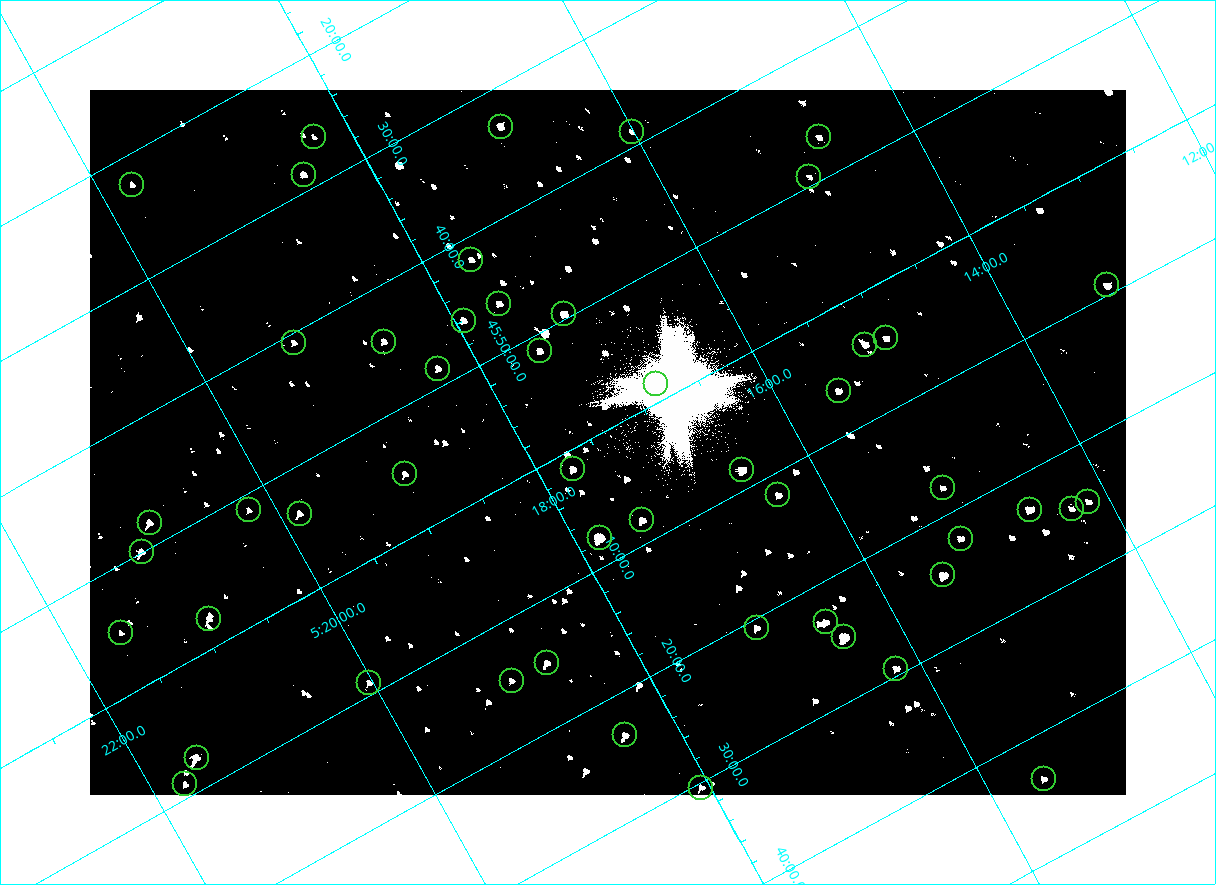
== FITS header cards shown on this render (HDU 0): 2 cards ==
NAXIS1  =                 2072
NAXIS2  =                 1410

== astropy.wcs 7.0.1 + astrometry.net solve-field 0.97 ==
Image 2072 x 1410 px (HDU 0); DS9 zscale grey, zoomed out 1/2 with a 90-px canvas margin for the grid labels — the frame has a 2x2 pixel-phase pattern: the four 2x2 pixel phases sit at different levels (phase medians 80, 80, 80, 144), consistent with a one-shot-colour (mosaic) sensor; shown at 1/2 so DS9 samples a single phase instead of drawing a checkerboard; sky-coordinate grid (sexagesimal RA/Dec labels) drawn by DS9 from the SOLVED WCS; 50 Tycho-2 reference stars matched to detected sources circled (green)
Header WCS: none
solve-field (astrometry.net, Tycho-2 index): SOLVED blind (the file carries no WCS)
Solved WCS: RA---TAN-SIP/DEC--TAN-SIP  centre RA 05:17:23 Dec +46:01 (79.35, +46.02 deg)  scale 2.54 arcsec/px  FOV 87.7' x 59.7'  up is -151 deg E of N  parity flipped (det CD > 0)
(file carries no celestial WCS; the grid is the blind solution)
Tycho-2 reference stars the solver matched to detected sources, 50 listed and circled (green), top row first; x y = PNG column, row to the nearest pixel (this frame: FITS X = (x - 90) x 2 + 1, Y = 1410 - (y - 90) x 2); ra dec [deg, ICRS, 3 dp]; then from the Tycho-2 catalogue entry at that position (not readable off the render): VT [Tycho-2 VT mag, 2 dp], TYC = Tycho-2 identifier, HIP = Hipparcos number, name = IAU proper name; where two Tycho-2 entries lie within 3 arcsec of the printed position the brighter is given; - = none
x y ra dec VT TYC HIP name
500 126 79.231 +45.552 9.98 3358-927-1 - -
632 132 79.004 +45.647 11.41 3358-2181-1 - -
314 137 79.570 +45.438 11.18 3358-2771-1 - -
819 137 78.675 +45.779 11.07 3345-1858-1 - -
304 174 79.625 +45.478 9.93 3358-231-1 - -
809 176 78.730 +45.821 11.17 3345-560-1 - -
132 184 79.937 +45.373 10.74 3358-949-1 - -
471 260 79.411 +45.697 10.62 3358-1083-1 - -
1107 285 78.300 +46.154 9.71 3345-874-1 - -
499 304 79.404 +45.771 10.28 3358-1309-1 - -
564 314 79.298 +45.827 8.77 3358-3023-1 - -
464 320 79.483 +45.767 10.14 3358-481-1 - -
886 338 78.747 +46.074 10.28 3345-730-1 - -
294 342 79.806 +45.679 11.23 3358-1039-1 - -
384 342 79.645 +45.739 10.39 3358-323-1 - -
865 344 78.791 +46.067 9.53 3358-1478-1 - -
540 350 79.377 +45.856 9.99 3358-2785-1 - -
438 368 79.575 +45.809 10.46 3358-3067-1 - -
656 384 79.203 +45.975 10.21 3358-3142-1 - -
838 390 78.883 +46.107 10.16 3358-1042-1 - -
572 469 79.434 +46.025 9.87 3358-2812-1 - -
742 470 79.133 +46.141 8.10 3358-3148-1 - -
405 474 79.737 +45.917 10.42 3358-2222-1 - -
942 488 78.790 +46.297 10.91 3358-2798-1 - -
778 495 79.092 +46.196 10.35 3358-1074-1 - -
1088 502 78.541 +46.411 10.86 3345-1321-1 - -
1072 508 78.578 +46.409 10.96 3345-1097-1 - -
248 510 80.050 +45.855 11.27 3358-2824-1 - -
1030 510 78.654 +46.383 8.84 3345-1869-1 - -
300 514 79.963 +45.894 10.08 3358-2584-1 - -
642 520 79.360 +46.135 9.37 3358-2973-1 - -
150 522 80.238 +45.802 9.43 3358-655-1 - -
600 538 79.453 +46.128 7.41 3358-2414-1 - -
960 538 78.806 +46.372 10.28 3358-1208-1 - -
142 552 80.281 +45.832 9.52 3358-2963-1 - -
943 575 78.874 +46.406 8.07 3358-1254-1 - -
209 619 80.228 +45.962 10.38 3358-2502-1 - -
826 622 79.131 +46.386 9.87 3358-62-1 - -
756 628 79.260 +46.346 10.40 3358-902-1 - -
120 632 80.398 +45.917 10.91 3358-2348-1 - -
844 637 79.113 +46.416 6.95 3358-1284-1 - -
547 663 79.670 +46.248 10.61 3358-2504-1 - -
896 668 79.049 +46.490 10.10 3358-1590-1 - -
512 680 79.751 +46.245 10.97 3358-2202-1 - -
369 682 80.007 +46.150 10.36 3358-1438-1 - -
625 735 79.602 +46.390 9.90 3358-202-1 - -
196 758 80.388 +46.123 8.89 3358-1920-1 - -
1044 779 78.889 +46.726 10.59 3358-58-1 - -
185 784 80.435 +46.149 10.14 3358-1944-1 - -
701 788 79.516 +46.506 10.34 3358-900-1 - -